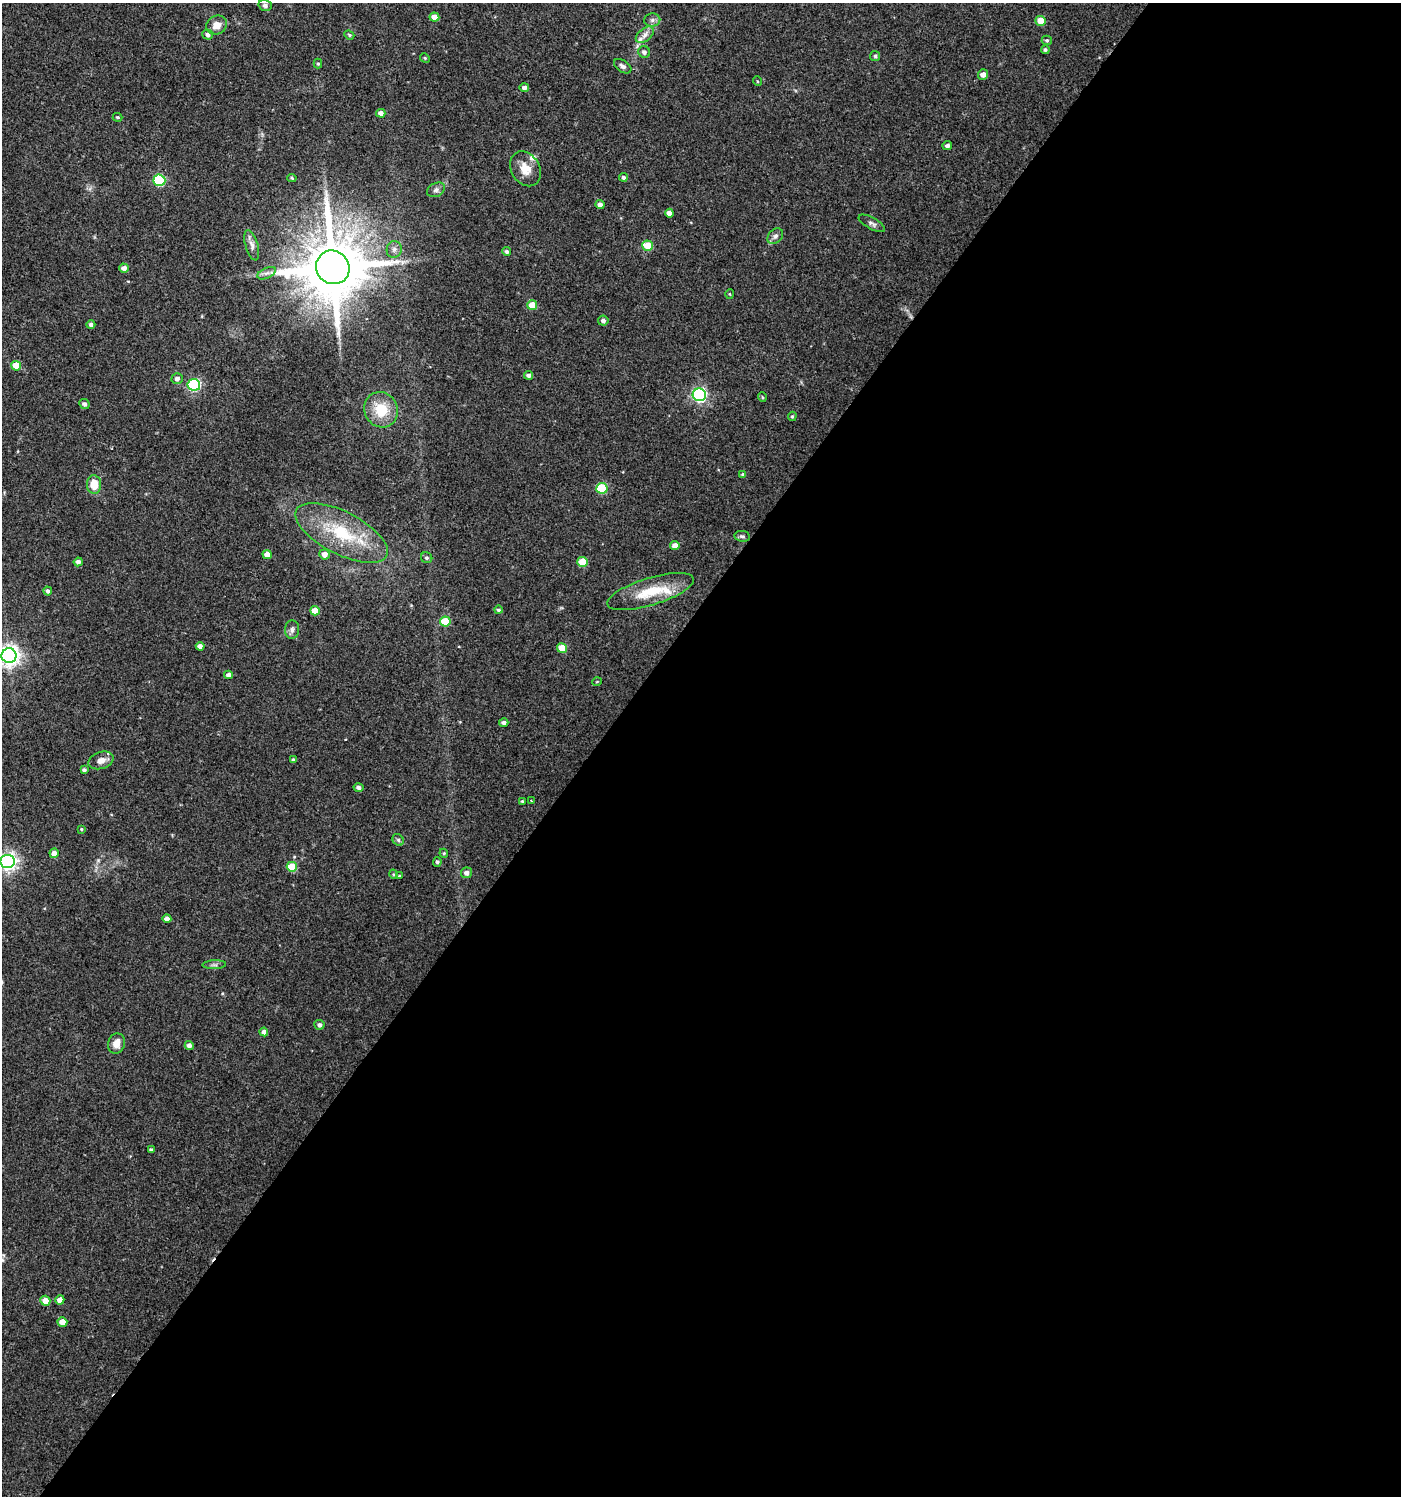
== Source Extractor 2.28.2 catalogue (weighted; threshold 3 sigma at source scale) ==
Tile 12 of 4 x 4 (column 4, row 3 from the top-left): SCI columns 4441-5839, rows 1496-2989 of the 6017 x 5984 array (HDU 1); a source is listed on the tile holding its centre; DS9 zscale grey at full resolution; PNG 1403 x 1498 px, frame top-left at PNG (2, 3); each listed source drawn as its Kron ellipse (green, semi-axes under 4 px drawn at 4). Shown black and unused: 58% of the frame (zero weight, under 3 of 4 exposures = <1% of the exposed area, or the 3 px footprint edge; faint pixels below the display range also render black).
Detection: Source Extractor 2.28.2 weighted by HDU 2 'WHT'; one run over the whole footprint, this tile lists its part. Background 0.0233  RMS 0.004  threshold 0.0179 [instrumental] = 3 sigma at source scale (4.5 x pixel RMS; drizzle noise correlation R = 1.50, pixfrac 1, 0.0396/0.0396 arcsec/px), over >= 5 px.
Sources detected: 102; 3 inside a brighter listed object's ellipse — not listed separately; the other 99 listed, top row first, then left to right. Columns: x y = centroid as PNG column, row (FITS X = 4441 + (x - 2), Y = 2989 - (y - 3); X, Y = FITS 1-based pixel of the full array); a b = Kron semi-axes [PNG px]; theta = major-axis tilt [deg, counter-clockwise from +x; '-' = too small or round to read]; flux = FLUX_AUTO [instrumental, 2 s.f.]
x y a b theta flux
265 5 7 5 -17 1.1
434 17 5 4 - 3.2
652 20 8 6 3 1.4
1041 21 5 5 - 5.7
217 25 10 9 - 3.9
208 35 5 5 - 1.2
349 35 5 4 - 0.58
645 35 10 6 38 2
1047 40 5 5 - 0.62
1045 50 4 4 - 0.76
644 52 6 5 - 1.3
875 56 5 5 - 0.6
425 58 5 4 - 0.53
318 64 5 4 - 0.55
623 66 10 5 -33 1.4
983 75 5 5 - 2.2
757 81 5 3 - 0.32
524 88 5 4 - 1.3
381 113 4 4 - 1.9
118 117 5 3 - 0.54
947 146 4 4 - 1.4
525 169 18 14 -59 5.8
623 177 4 4 - 0.92
292 178 4 4 - 0.55
159 180 6 5 - 35
436 190 9 6 28 1.3
600 205 4 4 - 2
669 213 4 4 - 2.6
872 223 15 5 -29 1.4
775 236 9 6 44 1.3
252 245 16 6 -74 2.2
648 246 5 5 - 10
394 249 8 7 - 1.6
507 251 4 4 - 0.96
333 267 17 16 - 3700
124 268 5 4 - 2
267 273 10 5 26 1.4
730 294 5 3 - 0.41
532 305 5 5 - 6.1
603 321 5 5 - 1.2
91 325 4 4 - 1.1
16 366 5 5 - 7.5
528 375 4 4 - 1.1
177 379 5 5 - 1.5
194 385 6 6 - 51
699 395 7 6 - 85
762 397 5 3 - 0.4
84 404 5 4 - 1.3
381 410 18 16 -62 12
792 416 5 4 - 0.51
743 475 4 4 - 0.72
94 485 9 7 -88 7.7
602 488 5 5 - 20
342 533 51 21 -27 27
742 536 8 5 -8 0.88
675 546 4 4 - 3.2
325 554 5 5 - 2.7
267 555 4 4 - 3.7
427 558 6 5 - 0.9
78 562 4 4 - 1.4
583 562 5 5 - 11
48 591 4 4 - 1.1
650 592 45 13 17 15
498 610 4 4 - 0.69
315 611 5 4 - 5.9
445 621 5 5 - 11
292 630 9 7 85 1.5
200 646 4 4 - 2
562 648 5 5 - 8
9 656 7 7 - 230
229 675 4 4 - 1.8
597 682 5 3 - 0.31
504 723 5 4 - 1.4
101 760 13 8 19 2.7
293 760 4 4 - 0.61
84 770 4 3 - 0.96
359 788 5 4 - 1.1
522 801 3 3 - 0.5
531 801 2 2 - 0.37
81 829 3 3 - 0.48
398 840 6 5 - 0.78
54 853 5 4 - 2.1
444 853 4 4 - 0.46
8 861 7 6 - 150
437 862 5 4 - 0.88
292 867 5 5 - 9.3
466 873 5 5 - 1.7
393 874 5 3 - 0.36
399 876 3 3 - 0.4
167 919 4 4 - 1.8
214 965 12 4 2 1.1
319 1025 5 5 - 1.5
264 1032 4 4 - 1.7
116 1043 10 8 75 3.4
189 1045 4 4 - 1.8
151 1150 4 3 - 0.81
60 1300 5 4 - 2.4
45 1301 5 5 - 3.9
62 1322 5 4 - 3.9
Overlapping masked pixels (flux is a lower limit): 1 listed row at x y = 333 267
Isophote crosses this tile's border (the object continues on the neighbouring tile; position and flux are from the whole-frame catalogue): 2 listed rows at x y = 9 656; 8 861